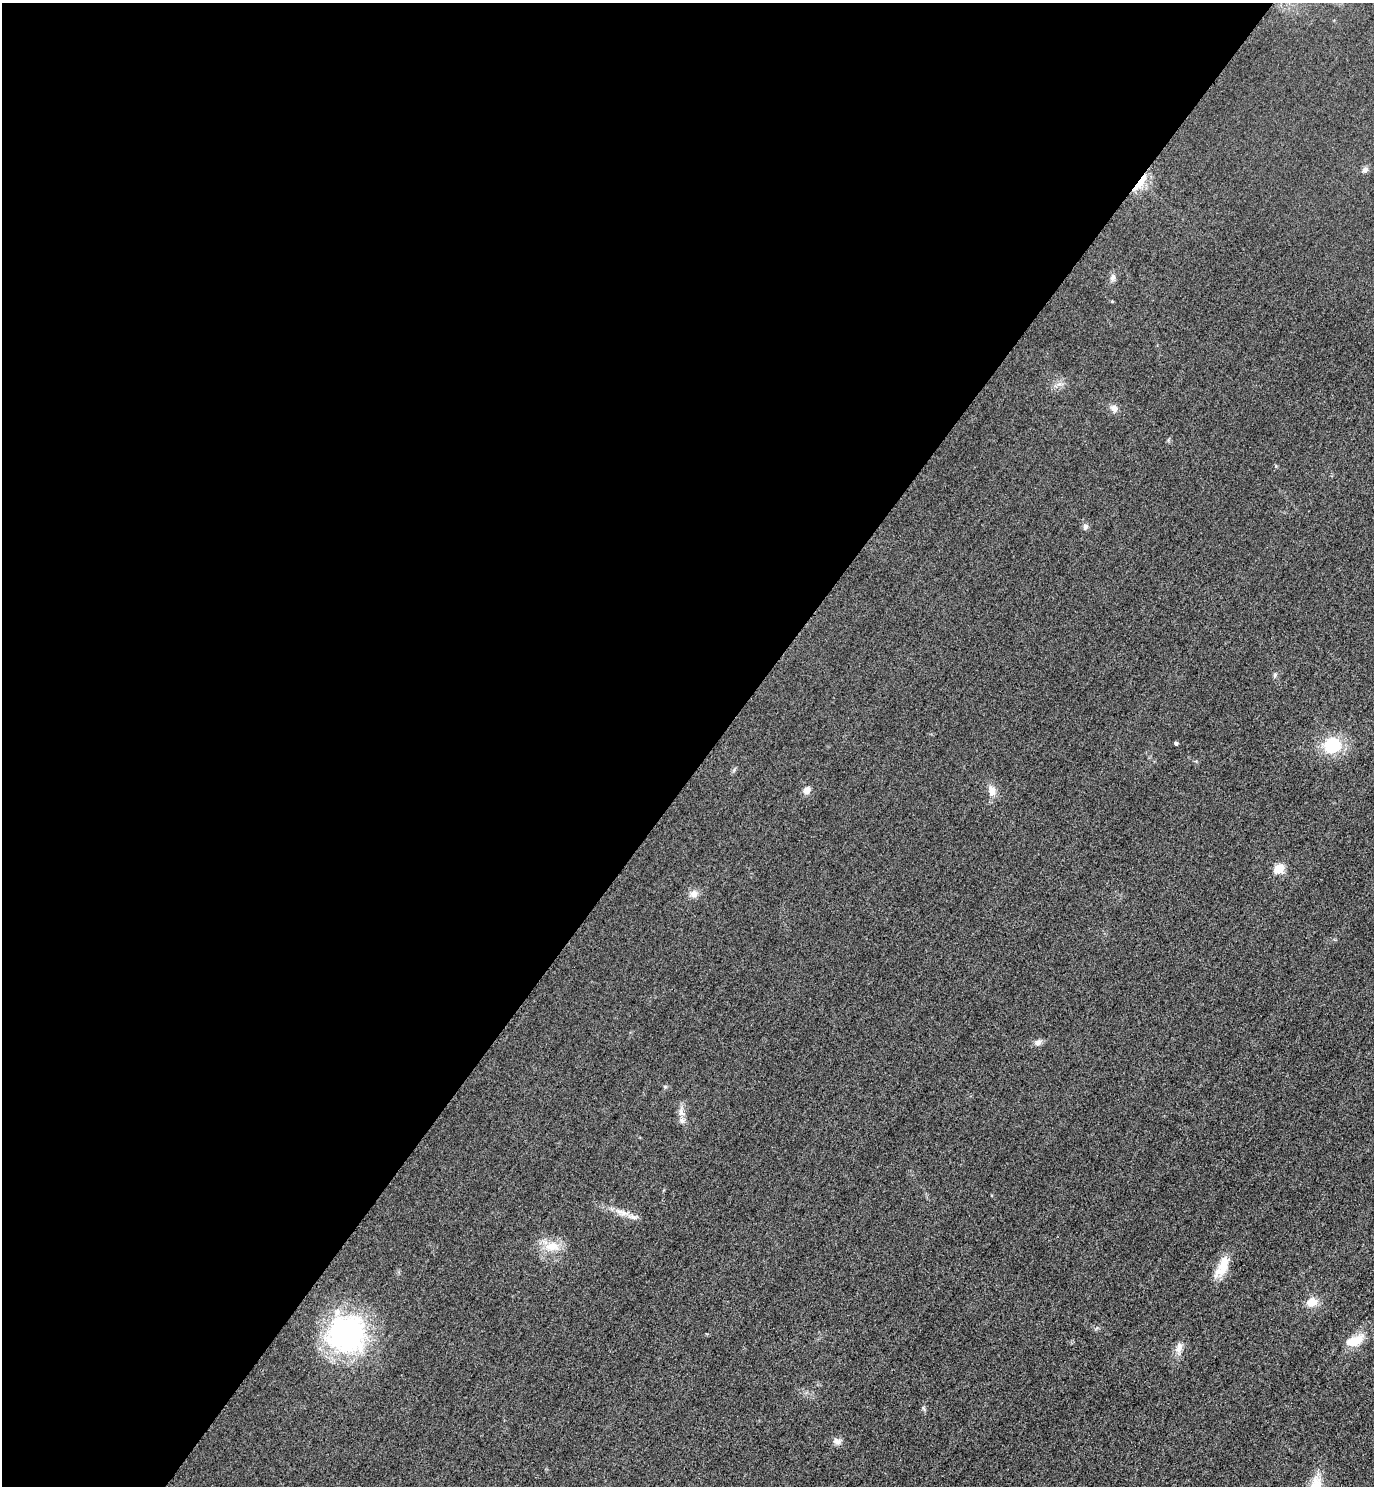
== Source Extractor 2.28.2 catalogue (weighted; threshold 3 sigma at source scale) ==
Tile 5 of 4 x 4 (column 1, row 2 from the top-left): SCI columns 325-1696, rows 2998-4481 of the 5996 x 5993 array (HDU 1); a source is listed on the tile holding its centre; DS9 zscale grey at full resolution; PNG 1376 x 1488 px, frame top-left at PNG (2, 3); no overlay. Shown black and unused: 52% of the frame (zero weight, under 3 of 4 exposures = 3% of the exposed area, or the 3 px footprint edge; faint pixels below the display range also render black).
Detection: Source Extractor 2.28.2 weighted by HDU 2 'WHT'; one run over the whole footprint, this tile lists its part. Background 0.0511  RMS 0.017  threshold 0.0753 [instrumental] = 3 sigma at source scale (4.5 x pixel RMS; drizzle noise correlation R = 1.50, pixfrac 1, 0.05/0.05 arcsec/px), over >= 5 px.
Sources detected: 28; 1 cosmic-ray / hot-pixel residue — not listed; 2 inside a brighter listed object's ellipse — not listed separately; the other 25 listed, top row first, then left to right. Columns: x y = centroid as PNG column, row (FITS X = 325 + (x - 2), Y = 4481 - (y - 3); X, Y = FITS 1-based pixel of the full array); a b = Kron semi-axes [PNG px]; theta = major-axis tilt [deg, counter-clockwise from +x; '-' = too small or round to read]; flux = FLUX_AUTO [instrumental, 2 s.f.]
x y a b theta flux
1365 170 8 6 39 6.3
1142 180 27 8 62 29
1113 278 10 7 75 6.3
1059 384 9 4 1 5
1114 408 10 8 -27 8.6
1085 527 8 6 82 5
1275 675 7 4 89 2.6
1176 744 4 3 - 3.1
1332 745 15 13 20 79
807 790 8 7 - 11
992 790 13 9 -76 14
1279 869 6 5 - 86
693 894 10 9 - 11
1038 1042 10 7 20 7.2
665 1087 5 5 - 2.3
681 1112 12 9 -75 11
622 1212 25 7 -17 18
552 1246 22 13 3 30
1223 1265 33 12 69 32
1312 1302 12 10 13 20
347 1334 42 41 - 310
1356 1340 21 13 39 29
1179 1348 17 9 77 13
923 1408 8 3 -71 2.6
837 1441 12 8 -13 7.8
Overlapping masked pixels (flux is a lower limit): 1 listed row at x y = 1142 180